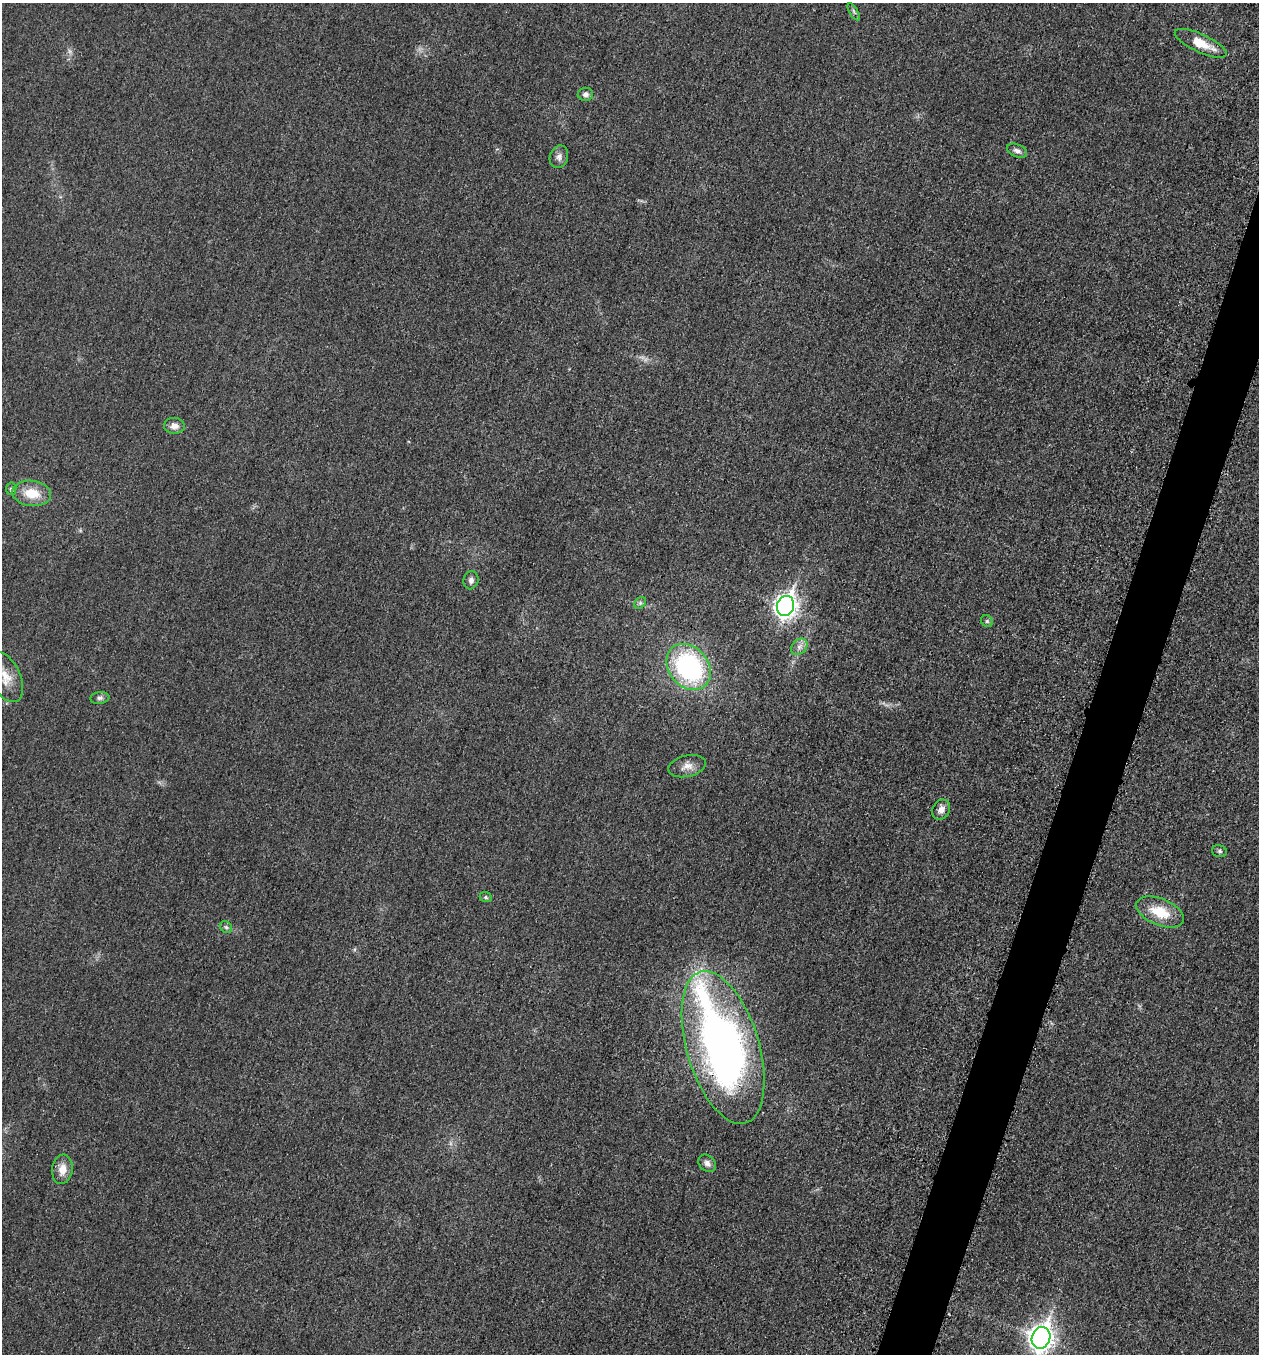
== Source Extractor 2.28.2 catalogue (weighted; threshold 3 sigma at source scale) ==
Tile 10 of 4 x 4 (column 2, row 3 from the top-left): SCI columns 1456-2712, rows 1374-2725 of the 5507 x 5463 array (HDU 1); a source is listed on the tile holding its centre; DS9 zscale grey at full resolution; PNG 1261 x 1356 px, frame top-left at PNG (2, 3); each listed source drawn as its Kron ellipse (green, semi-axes under 4 px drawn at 4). Shown black and unused: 3% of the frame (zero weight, under 3 of 5 exposures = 4% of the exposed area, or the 3 px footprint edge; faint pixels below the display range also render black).
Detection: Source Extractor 2.28.2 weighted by HDU 2 'WHT'; one run over the whole footprint, this tile lists its part. Background 0.0227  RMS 0.0053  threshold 0.0237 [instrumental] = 3 sigma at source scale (4.5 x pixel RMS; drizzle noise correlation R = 1.50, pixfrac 1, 0.05/0.05 arcsec/px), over >= 5 px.
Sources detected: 28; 1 too faint to see at this stretch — neither listed nor drawn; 1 inside a brighter listed object's ellipse — not listed separately; the other 26 listed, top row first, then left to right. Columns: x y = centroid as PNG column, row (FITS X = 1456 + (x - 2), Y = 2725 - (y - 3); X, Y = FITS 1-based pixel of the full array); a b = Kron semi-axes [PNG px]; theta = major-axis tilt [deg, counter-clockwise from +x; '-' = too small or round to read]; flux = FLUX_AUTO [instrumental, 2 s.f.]
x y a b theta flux
854 12 9 4 -60 1
1201 43 28 9 -25 11
585 94 8 6 -1 1.8
1017 151 10 6 -22 2.2
559 157 11 9 70 2.6
174 426 10 8 -6 3.4
11 489 6 5 - 1.3
32 493 19 12 -7 12
471 580 9 7 74 2
640 603 6 5 - 1.1
786 606 10 8 69 320
987 621 6 5 - 1
799 647 9 7 45 2.6
689 667 25 19 -49 83
5 677 27 15 -64 10
100 698 9 6 7 1.6
687 766 19 10 13 4.5
941 809 10 8 59 3.6
1219 851 7 5 -16 1.1
486 897 6 5 - 0.86
1160 912 25 13 -22 15
226 927 7 5 -43 1.2
723 1047 79 36 -73 290
707 1163 10 7 -45 2.5
62 1169 15 10 81 5.9
1041 1338 11 9 72 420
Overlapping masked pixels (flux is a lower limit): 1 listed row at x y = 723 1047
Isophote crosses this tile's border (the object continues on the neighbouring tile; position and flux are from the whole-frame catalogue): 2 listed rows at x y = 5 677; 1041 1338